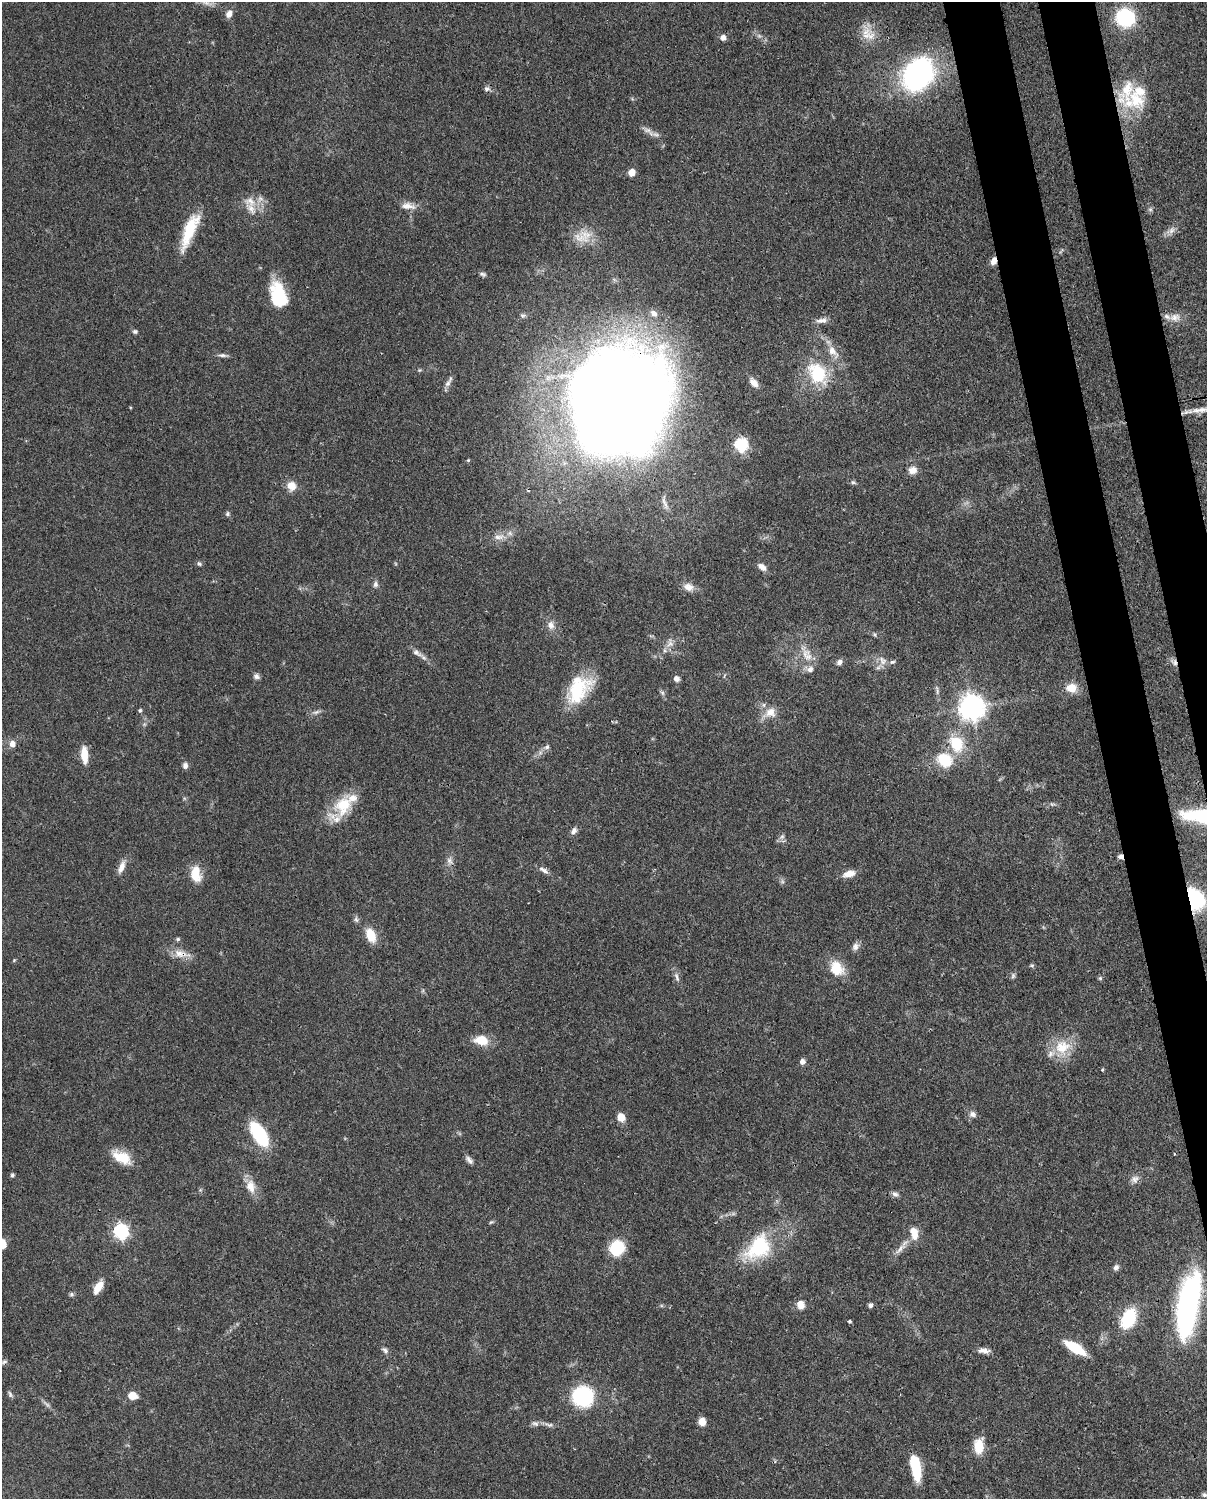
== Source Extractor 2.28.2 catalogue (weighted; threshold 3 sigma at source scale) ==
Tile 6 of 4 x 3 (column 2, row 2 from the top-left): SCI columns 1294-2498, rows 1762-3258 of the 4999 x 4907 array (HDU 1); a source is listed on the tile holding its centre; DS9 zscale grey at full resolution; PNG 1209 x 1501 px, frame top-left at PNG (2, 2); no overlay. Shown black and unused: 6% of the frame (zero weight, under 3 of 4 exposures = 7% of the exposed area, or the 3 px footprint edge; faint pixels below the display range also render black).
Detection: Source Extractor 2.28.2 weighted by HDU 2 'WHT'; one run over the whole footprint, this tile lists its part. Background 0.0857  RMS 0.0039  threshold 0.0174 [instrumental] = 3 sigma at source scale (4.5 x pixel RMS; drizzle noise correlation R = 1.50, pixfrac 1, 0.05/0.05 arcsec/px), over >= 5 px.
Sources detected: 139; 1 inside a brighter object's white glare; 2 cosmic-ray / hot-pixel residue — not listed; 9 inside a brighter listed object's ellipse — not listed separately; the other 127 listed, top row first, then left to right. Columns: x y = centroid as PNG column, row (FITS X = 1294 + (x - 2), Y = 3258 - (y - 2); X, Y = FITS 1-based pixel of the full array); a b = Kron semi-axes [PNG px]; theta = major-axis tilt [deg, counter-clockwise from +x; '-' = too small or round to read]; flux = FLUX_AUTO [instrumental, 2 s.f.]
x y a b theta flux
206 3 11 6 -24 1.9
229 14 10 7 70 2.1
1125 17 13 13 - 35
868 36 22 10 1 5.2
723 37 6 6 - 1.8
918 74 25 19 57 100
487 89 8 7 - 1.2
1136 99 31 22 -53 15
647 130 13 7 -21 2.1
632 172 5 5 - 5.8
250 201 17 11 -17 5
408 206 21 9 -4 3.3
189 231 43 11 68 14
1171 231 10 7 46 1.9
580 237 27 11 -19 6.1
994 261 8 6 72 2.6
483 274 9 5 -10 0.96
278 295 27 16 -73 19
654 313 10 7 -42 2
523 315 7 6 - 0.93
1175 317 14 10 18 3.4
822 320 16 6 3 2.2
135 332 7 5 1 0.77
832 351 14 10 -61 3.8
222 355 12 5 -6 1.2
419 370 6 5 - 0.52
817 373 27 19 -59 19
448 383 13 6 51 1.7
754 383 12 7 -47 2.7
617 408 86 71 53 850
741 445 6 6 - 54
468 460 4 3 - 0.4
913 470 9 8 - 3.2
853 482 6 5 - 0.71
291 486 9 9 - 4.9
665 503 18 5 -68 1.8
227 514 6 6 - 0.81
499 537 15 7 3 2.9
199 564 7 5 -47 0.72
762 567 11 7 -35 2.4
375 584 8 6 85 1.2
688 587 13 10 -17 3.1
551 625 12 8 -74 2.5
875 634 6 5 - 0.6
670 644 10 8 22 2.2
417 653 16 7 -31 2.1
807 655 21 11 -57 5.4
882 660 14 9 -59 2.8
839 662 8 6 44 1.4
256 676 8 6 -19 1.3
676 679 7 6 - 1.6
1071 688 11 9 6 5.4
579 689 35 22 56 20
937 691 9 3 86 0.78
662 693 7 5 -59 0.88
972 708 9 8 - 390
140 710 6 5 - 0.58
316 712 10 5 16 1.2
770 712 14 13 - 4.8
956 743 16 13 -64 14
12 744 7 6 - 2.7
547 747 8 6 55 1.1
84 755 19 7 -86 5.6
944 760 16 13 -27 13
185 765 7 6 - 1.5
343 806 29 22 58 13
1200 816 34 13 -7 27
574 831 10 7 53 1.5
782 837 7 5 29 0.96
450 861 11 7 -65 1.8
122 867 19 7 67 2.9
544 870 16 6 -30 1.8
196 874 19 12 -85 6.9
849 874 14 7 14 4
1194 899 18 13 -64 34
356 919 9 5 -74 0.97
371 935 13 8 -67 8.6
178 939 6 5 - 0.62
855 946 10 8 70 1.8
181 954 25 10 -11 4.7
1032 965 6 4 0 0.58
837 968 20 16 -56 8.2
1013 976 8 5 74 0.83
677 977 15 5 -71 1.6
1100 978 5 5 - 0.58
481 1040 17 11 -9 6.6
1062 1047 22 19 20 11
802 1062 7 7 - 1.5
1102 1070 4 3 - 0.43
972 1114 9 8 - 1.6
621 1117 7 7 - 5.2
259 1134 29 13 -58 22
1174 1154 4 3 - 0.35
122 1157 24 13 -25 8.6
469 1160 12 6 -50 1.4
12 1175 5 5 - 0.81
1134 1179 12 9 42 2.1
251 1186 19 12 -76 4.9
895 1194 8 7 - 1.3
491 1222 7 4 43 0.52
121 1232 7 6 - 87
914 1233 16 9 -78 5
3 1244 12 8 -84 3.2
758 1247 40 27 45 25
617 1248 13 12 - 17
900 1249 16 6 50 2.6
1116 1267 8 6 52 1.2
98 1287 15 7 59 5.5
71 1294 6 6 - 0.77
1188 1303 59 16 80 110
800 1305 10 8 -73 3
870 1305 6 5 - 0.89
1128 1318 18 11 66 21
849 1321 3 3 - 1.3
1075 1348 18 7 -32 17
385 1350 9 6 -35 1.2
984 1350 15 6 -2 2.1
4 1362 8 6 25 0.92
10 1394 10 5 -71 0.88
132 1396 8 6 -16 5.9
583 1397 16 15 - 37
702 1422 7 7 - 3.9
535 1423 10 6 -13 1.3
549 1425 13 6 -10 1.4
979 1446 18 11 89 7
915 1467 25 9 -80 17
1204 1495 6 6 - 0.97
Overlapping masked pixels (flux is a lower limit): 5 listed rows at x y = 994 261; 617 408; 1200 816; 1194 899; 181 954
Isophote crosses this tile's border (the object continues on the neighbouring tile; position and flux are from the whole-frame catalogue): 2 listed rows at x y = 1200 816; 3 1244